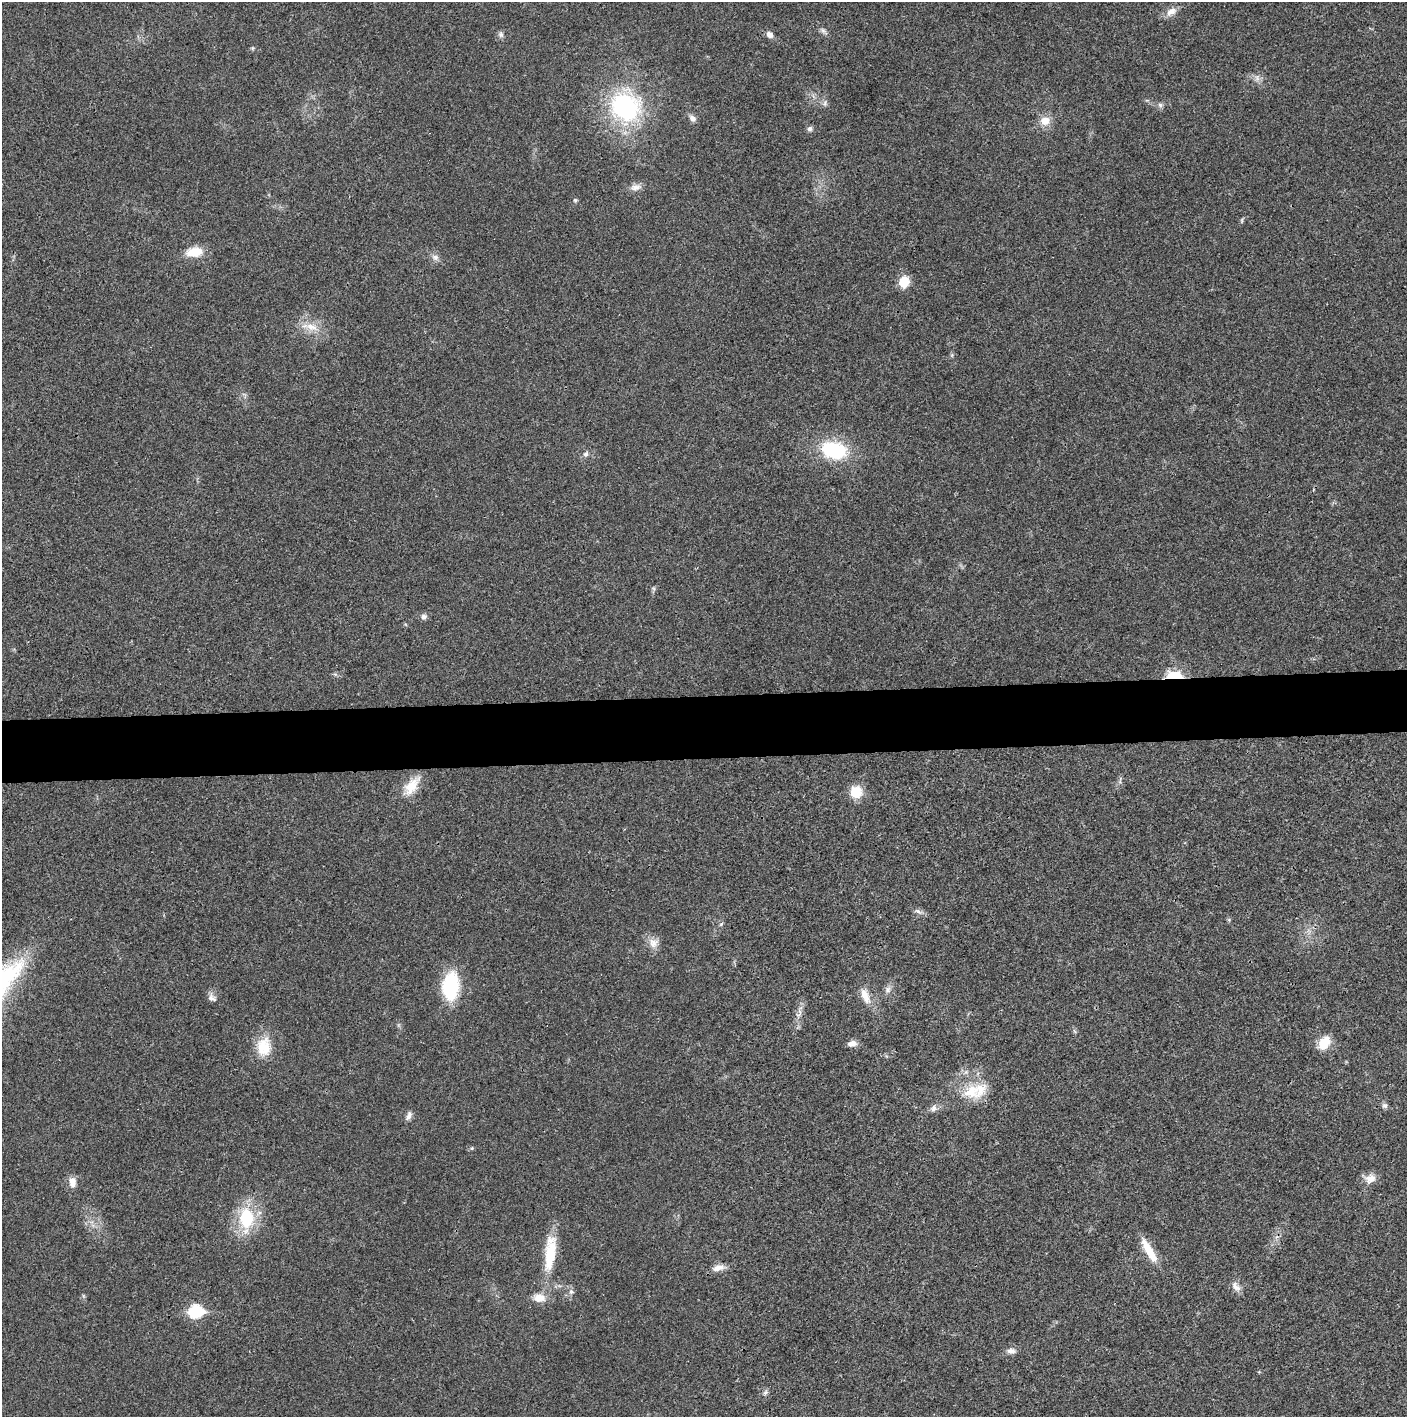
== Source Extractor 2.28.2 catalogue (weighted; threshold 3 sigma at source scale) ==
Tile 5 of 3 x 3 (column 2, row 2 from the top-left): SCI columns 1410-2814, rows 1415-2829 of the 4221 x 4243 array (HDU 1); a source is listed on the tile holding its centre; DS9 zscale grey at full resolution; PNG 1409 x 1419 px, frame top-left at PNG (2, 2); no overlay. Shown black and unused: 4% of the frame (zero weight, under 3 of 4 exposures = <1% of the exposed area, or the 3 px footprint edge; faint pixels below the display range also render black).
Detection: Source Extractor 2.28.2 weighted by HDU 2 'WHT'; one run over the whole footprint, this tile lists its part. Background 0.0189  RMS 0.005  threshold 0.0225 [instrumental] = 3 sigma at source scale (4.5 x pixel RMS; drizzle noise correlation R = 1.50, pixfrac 1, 0.05/0.05 arcsec/px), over >= 5 px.
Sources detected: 53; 1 inside a brighter listed object's ellipse — not listed separately; the other 52 listed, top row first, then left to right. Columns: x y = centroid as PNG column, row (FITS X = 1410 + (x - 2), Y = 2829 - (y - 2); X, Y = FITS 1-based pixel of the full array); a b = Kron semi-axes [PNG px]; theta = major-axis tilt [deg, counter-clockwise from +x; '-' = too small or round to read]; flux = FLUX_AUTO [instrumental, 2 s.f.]
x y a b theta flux
1171 12 15 9 31 4
823 31 9 6 -63 1.5
501 35 8 7 - 1.5
769 35 10 7 -44 2.4
252 48 6 4 89 0.62
1257 78 10 6 -71 1.9
825 103 7 6 - 1.3
1160 105 7 5 -46 1.2
625 107 30 27 -41 69
692 118 11 8 -33 2.1
1045 121 13 12 - 5.4
810 129 7 6 - 1.5
636 187 15 8 6 3.2
575 200 5 5 - 0.73
194 252 17 10 8 10
435 257 10 7 -27 2.1
904 282 10 9 - 11
311 327 19 10 -15 6.8
834 450 25 16 -13 37
586 454 7 6 - 1.7
423 617 9 7 5 1.7
1174 676 13 7 -3 22
412 786 30 13 52 10
856 792 11 10 - 13
918 911 12 5 -30 1.8
721 924 6 4 45 0.76
653 943 14 13 - 4.5
450 987 33 18 83 29
888 990 9 7 89 2
865 996 24 10 -65 6.1
212 998 13 8 -30 2.3
799 1013 16 7 73 3.4
852 1043 11 7 9 3
1324 1043 15 10 60 9.8
264 1047 27 18 86 13
971 1091 27 21 31 15
1385 1106 7 7 - 1.4
933 1108 10 8 59 2.1
408 1116 13 6 67 2.1
472 1148 5 4 - 0.63
1370 1179 15 12 17 4.6
72 1182 13 8 -84 3.9
246 1218 24 17 -88 26
1149 1250 36 9 -60 10
550 1253 49 13 84 20
718 1268 16 8 12 3.9
1236 1287 15 8 -54 3.1
571 1292 7 7 - 1.5
539 1298 16 11 3 5.6
196 1311 8 6 3 55
1011 1351 12 8 2 2.4
765 1392 9 5 62 1.3
Overlapping masked pixels (flux is a lower limit): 1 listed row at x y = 1174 676